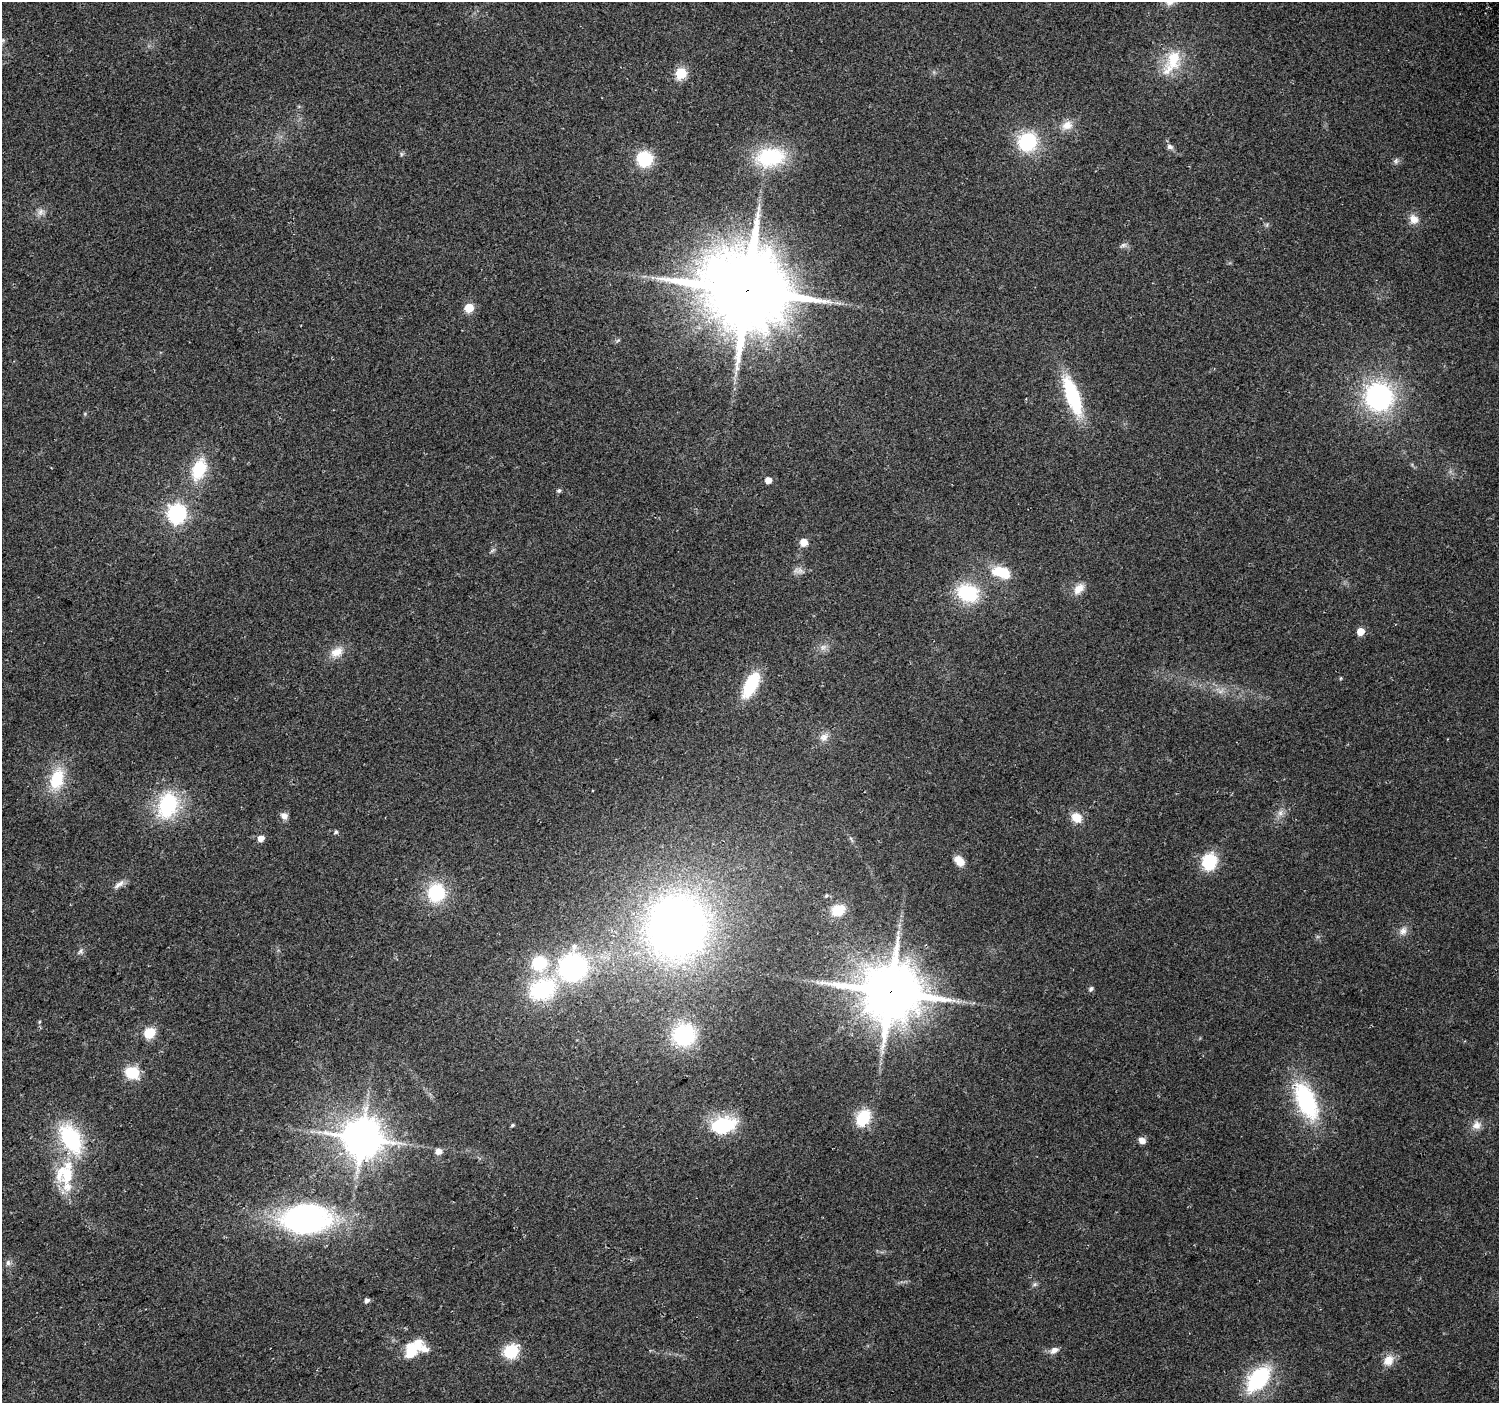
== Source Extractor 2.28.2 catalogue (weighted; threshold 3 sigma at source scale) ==
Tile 7 of 4 x 4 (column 3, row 2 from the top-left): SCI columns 3027-4523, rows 3023-4423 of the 6047 x 5984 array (HDU 1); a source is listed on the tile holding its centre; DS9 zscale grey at full resolution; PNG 1501 x 1405 px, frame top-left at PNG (2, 2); no overlay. Shown black and unused: <1% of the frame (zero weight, under 2 of 3 exposures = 2% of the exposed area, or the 3 px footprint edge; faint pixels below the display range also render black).
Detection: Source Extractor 2.28.2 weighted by HDU 2 'WHT'; one run over the whole footprint, this tile lists its part. Background 0.0578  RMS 0.011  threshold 0.0499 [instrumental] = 3 sigma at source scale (4.5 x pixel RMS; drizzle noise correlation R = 1.50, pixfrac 1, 0.0396/0.0396 arcsec/px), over >= 5 px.
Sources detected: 80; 1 too faint to see at this stretch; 2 inside a brighter object's white glare — not listed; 3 inside a brighter listed object's ellipse — not listed separately; the other 74 listed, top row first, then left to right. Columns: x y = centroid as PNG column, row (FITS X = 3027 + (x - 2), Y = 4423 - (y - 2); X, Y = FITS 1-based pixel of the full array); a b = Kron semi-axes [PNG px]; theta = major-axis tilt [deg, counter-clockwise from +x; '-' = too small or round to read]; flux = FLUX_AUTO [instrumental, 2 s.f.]
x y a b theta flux
1174 59 30 19 74 36
681 73 6 6 - 80
1067 125 14 12 21 11
1027 142 17 16 - 73
1170 147 8 6 -20 3.7
401 154 6 4 -73 1.5
770 157 34 22 8 76
645 159 14 14 - 45
1396 161 8 5 82 2.7
40 212 10 9 - 5.3
1414 219 12 10 -54 9.4
1124 245 7 6 - 2.9
747 290 25 23 9 13000
469 308 5 5 - 33
1072 396 41 13 -71 85
1379 397 27 26 - 170
199 469 23 14 70 43
768 480 5 5 - 9.1
559 490 5 5 - 2.1
177 514 7 7 - 440
804 542 6 5 - 14
800 571 10 9 - 5.7
1002 572 20 11 -15 36
1079 589 17 10 45 11
968 593 25 19 -15 58
1361 632 5 5 - 19
823 647 7 7 - 4.1
337 652 18 12 29 14
1341 678 5 3 - 0.95
751 685 25 11 63 54
824 737 12 10 36 7.4
57 779 29 17 76 41
167 805 27 19 73 87
1280 813 7 7 - 4.3
284 816 9 8 - 5.7
1077 818 14 11 -40 13
336 832 5 5 - 2.1
261 838 7 6 - 6.8
960 861 12 8 -41 12
1209 862 16 13 75 46
119 884 17 6 35 5.6
436 893 19 17 66 57
826 896 6 3 32 1.3
838 910 14 11 28 22
677 926 63 59 88 610
1403 931 12 9 56 6.4
81 951 8 5 -83 2.7
539 963 17 16 - 47
572 967 24 22 58 190
542 989 28 22 24 100
1091 989 6 5 - 2.5
890 992 18 16 11 6900
149 1033 6 5 - 73
684 1035 23 23 - 81
132 1073 13 11 -21 33
1306 1101 38 18 -66 120
863 1118 15 11 59 44
512 1125 5 3 - 1.4
723 1125 24 15 13 72
1476 1125 12 11 - 8.2
71 1138 33 19 -59 94
362 1138 12 11 - 3300
1142 1140 8 7 - 5.7
438 1151 6 5 - 7.7
68 1173 34 26 -59 55
306 1219 39 24 3 310
8 1263 8 6 -89 3.2
1035 1284 7 6 - 2.4
367 1300 5 4 - 4.5
412 1348 25 15 73 27
1054 1350 11 7 25 6.5
511 1351 12 11 - 47
1388 1360 16 12 47 12
1258 1379 28 15 49 99
Overlapping masked pixels (flux is a lower limit): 2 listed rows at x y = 747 290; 890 992